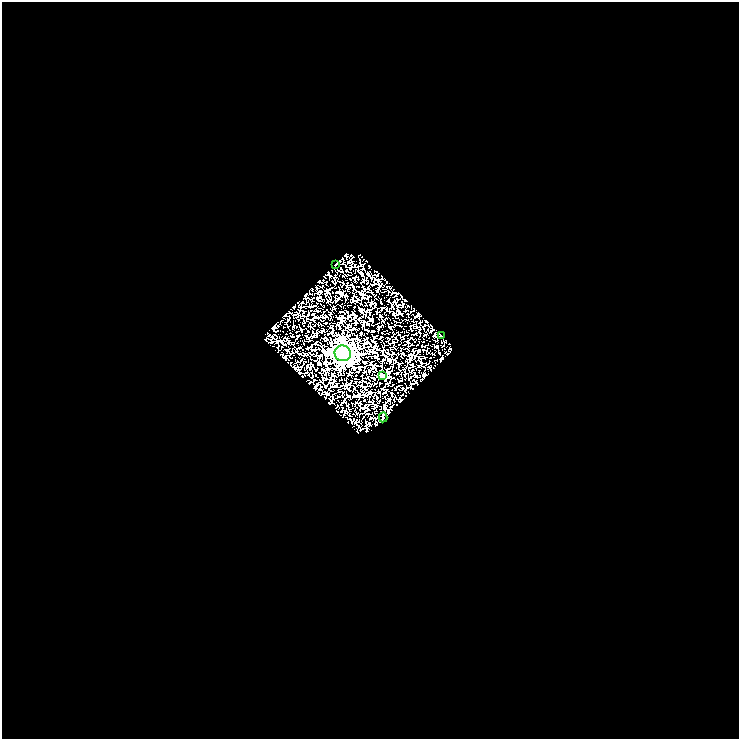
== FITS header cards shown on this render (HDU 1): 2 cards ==
NAXIS1  =                  737
NAXIS2  =                  737

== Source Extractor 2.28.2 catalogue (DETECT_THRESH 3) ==
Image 737 x 737 px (HDU 1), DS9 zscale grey, 1 PNG px = 1 image px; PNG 741 x 741 px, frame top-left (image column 1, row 737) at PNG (2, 2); each listed source drawn as its Kron ellipse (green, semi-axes under 4 px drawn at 4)
Background 0.22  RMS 0.12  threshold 0.375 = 3 sigma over >= 5 px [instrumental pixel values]
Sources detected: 5; all 5 listed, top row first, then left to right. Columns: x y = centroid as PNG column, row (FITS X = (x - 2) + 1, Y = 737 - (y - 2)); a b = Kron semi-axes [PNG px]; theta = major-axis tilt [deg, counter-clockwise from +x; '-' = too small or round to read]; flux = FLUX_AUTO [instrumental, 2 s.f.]
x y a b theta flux
335 265 2 2 - 5.5
441 336 3 2 - 4.4
343 353 8 8 - 6500
382 376 4 4 - 43
383 417 5 2 - 9.3